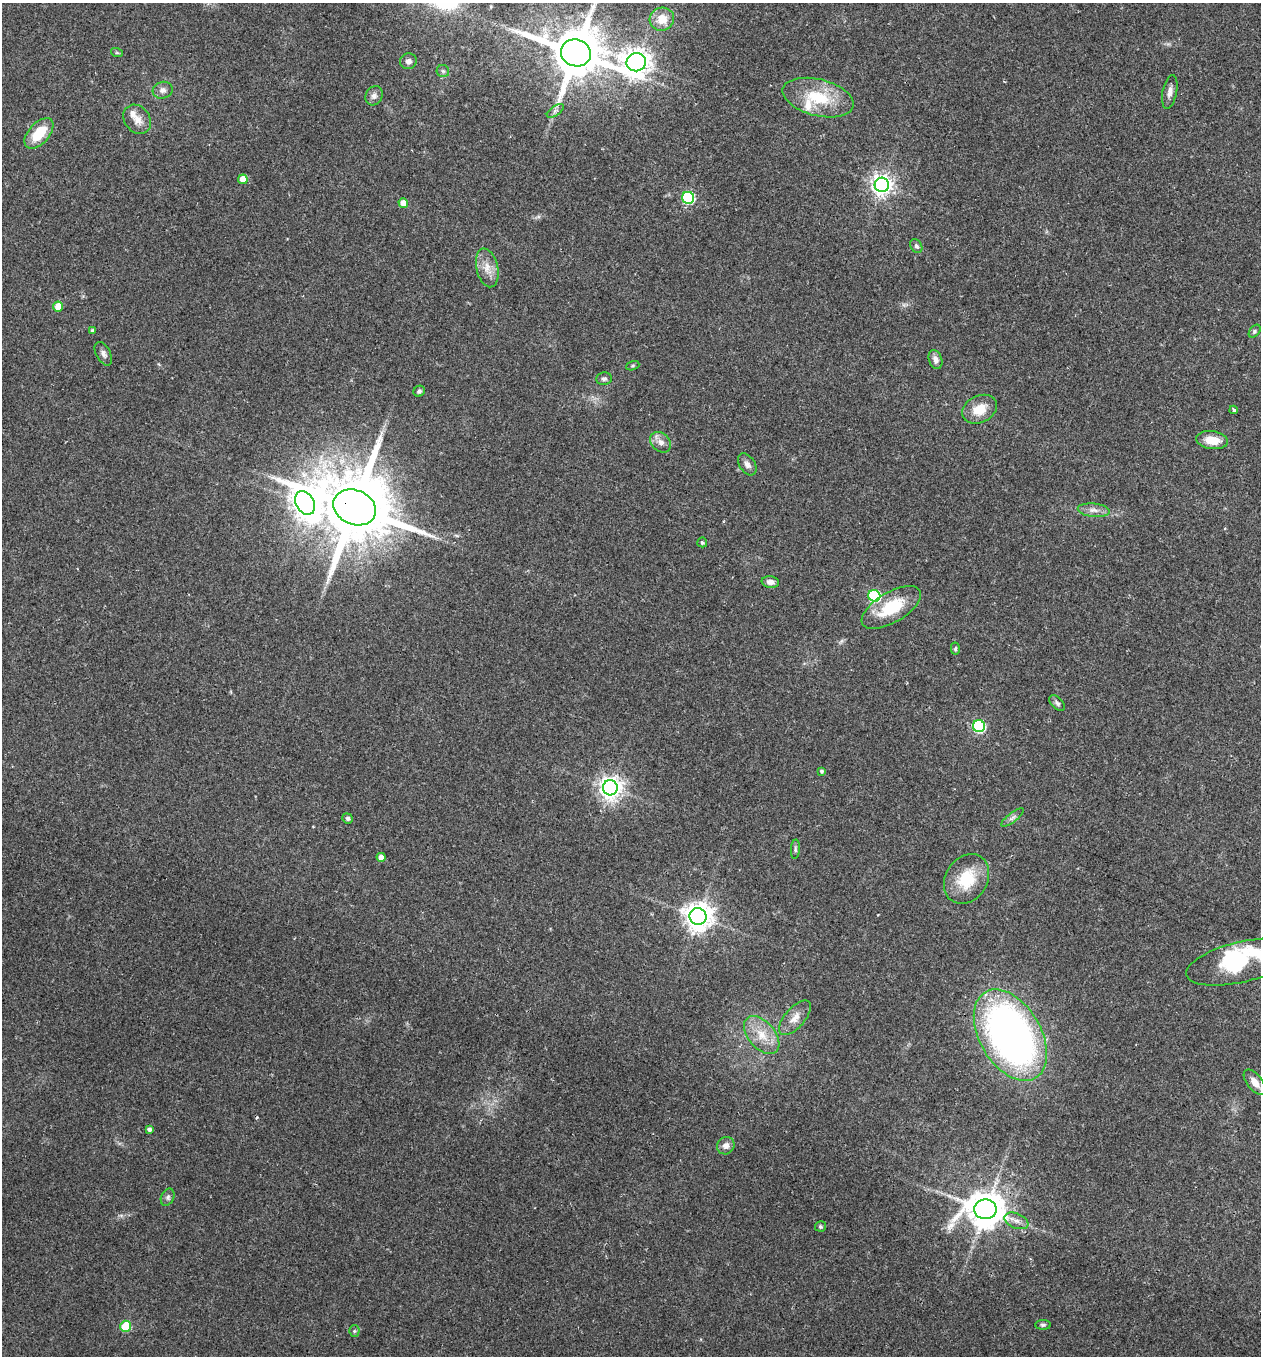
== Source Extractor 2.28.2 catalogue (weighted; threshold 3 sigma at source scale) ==
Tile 6 of 4 x 4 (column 2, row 2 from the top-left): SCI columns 1425-2683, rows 2751-4104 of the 5479 x 5487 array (HDU 1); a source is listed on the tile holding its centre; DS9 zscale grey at full resolution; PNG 1263 x 1358 px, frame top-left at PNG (2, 3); each listed source drawn as its Kron ellipse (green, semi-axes under 4 px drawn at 4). Shown black and unused: <1% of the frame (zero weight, under 2 of 3 exposures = <1% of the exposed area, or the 3 px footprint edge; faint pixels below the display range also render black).
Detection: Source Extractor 2.28.2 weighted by HDU 2 'WHT'; one run over the whole footprint, this tile lists its part. Background 0.0386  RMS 0.0053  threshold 0.0238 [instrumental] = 3 sigma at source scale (4.5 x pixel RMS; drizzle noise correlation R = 1.50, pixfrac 1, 0.05/0.05 arcsec/px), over >= 5 px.
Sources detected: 69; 1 inside a brighter object's white glare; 1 cosmic-ray / hot-pixel residue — neither listed nor drawn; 3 inside a brighter listed object's ellipse — not listed separately; the other 64 listed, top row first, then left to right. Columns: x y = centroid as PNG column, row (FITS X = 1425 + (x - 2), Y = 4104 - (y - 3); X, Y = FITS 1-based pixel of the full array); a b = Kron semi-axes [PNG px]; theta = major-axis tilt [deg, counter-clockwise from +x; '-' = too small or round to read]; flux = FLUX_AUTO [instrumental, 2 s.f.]
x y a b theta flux
662 19 12 11 - 8.6
117 53 6 4 -18 0.68
576 53 15 13 -18 3400
408 61 8 8 - 2.4
636 62 10 9 - 650
443 71 6 6 - 1.2
163 90 10 8 16 2.5
1170 92 17 7 78 3
374 96 10 8 64 2.5
818 98 36 18 -14 24
555 111 10 5 35 1.5
137 119 15 12 -51 5.6
39 133 18 10 48 15
243 179 5 5 - 6.5
882 185 7 7 - 330
688 198 6 6 - 59
403 203 5 4 - 5
916 246 7 5 -60 1.4
487 268 20 10 -77 6.3
58 307 5 5 - 9.2
92 330 4 4 - 0.86
1255 331 7 5 52 1.1
103 354 13 7 -62 2.2
935 360 10 6 -71 2.7
633 366 7 4 20 0.75
604 379 8 6 2 1.3
419 391 6 5 - 1.2
980 409 18 13 28 9.5
1234 410 4 3 - 1.3
1212 440 16 9 -8 9.1
661 442 12 9 -42 3.4
747 464 12 7 -57 2.7
305 503 13 9 -62 500
355 507 22 17 -23 7300
1094 510 16 6 -5 3.6
702 542 5 5 - 1
770 582 9 6 -9 2.8
874 596 6 6 - 49
891 607 33 15 31 23
955 648 6 4 88 0.76
1057 703 9 5 -45 1.4
979 726 6 6 - 60
822 771 4 3 - 0.94
610 788 7 7 - 420
348 818 5 5 - 1.1
1012 818 14 4 38 1.7
795 849 9 4 86 1.1
381 857 4 4 - 4
967 879 26 21 57 19
698 916 8 8 - 690
1241 962 56 20 13 36
795 1018 21 10 49 5.6
762 1035 22 13 -49 11
1010 1035 50 30 -60 270
1255 1082 15 7 -51 4.9
149 1129 4 4 - 1.7
726 1146 9 8 - 3
168 1197 9 6 65 1.5
985 1209 11 10 - 1400
1016 1221 13 7 -22 3.5
820 1226 5 5 - 0.79
1043 1325 8 5 0 1.1
126 1326 6 5 - 21
354 1331 5 5 - 0.81
Overlapping masked pixels (flux is a lower limit): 1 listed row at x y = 355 507
Isophote crosses this tile's border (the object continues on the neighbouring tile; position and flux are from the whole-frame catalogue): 1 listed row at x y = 576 53